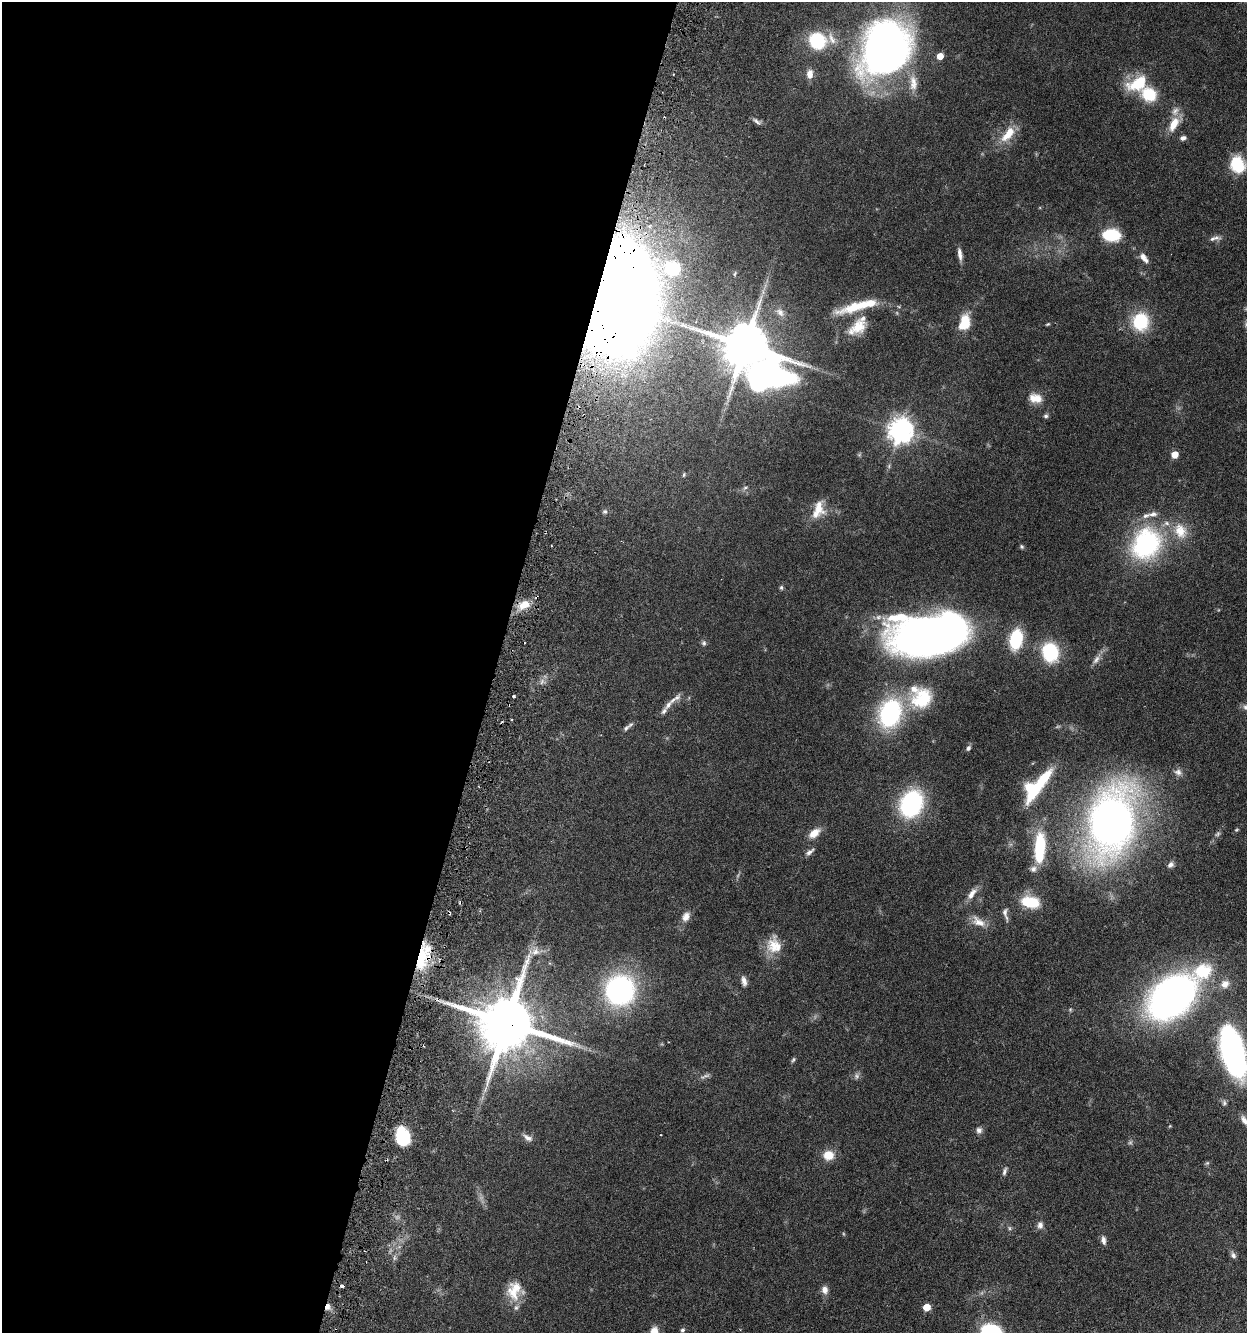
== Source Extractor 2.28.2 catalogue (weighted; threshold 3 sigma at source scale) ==
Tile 5 of 4 x 4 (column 1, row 2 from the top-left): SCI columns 316-1560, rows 2697-4027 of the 5510 x 5381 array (HDU 1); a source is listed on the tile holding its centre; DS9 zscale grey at full resolution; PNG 1249 x 1335 px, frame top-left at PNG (2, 2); no overlay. Shown black and unused: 40% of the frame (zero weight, under 3 of 6 exposures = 4% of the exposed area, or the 3 px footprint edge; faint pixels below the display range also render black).
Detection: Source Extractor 2.28.2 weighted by HDU 2 'WHT'; one run over the whole footprint, this tile lists its part. Background 0.0651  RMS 0.0032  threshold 0.0132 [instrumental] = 3 sigma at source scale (4.09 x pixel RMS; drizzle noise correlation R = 1.36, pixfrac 0.8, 0.05/0.05 arcsec/px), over >= 5 px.
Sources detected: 128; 7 too faint to see at this stretch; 4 inside a brighter object's white glare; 2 cosmic-ray / hot-pixel residue — not listed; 16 inside a brighter listed object's ellipse — not listed separately; the other 99 listed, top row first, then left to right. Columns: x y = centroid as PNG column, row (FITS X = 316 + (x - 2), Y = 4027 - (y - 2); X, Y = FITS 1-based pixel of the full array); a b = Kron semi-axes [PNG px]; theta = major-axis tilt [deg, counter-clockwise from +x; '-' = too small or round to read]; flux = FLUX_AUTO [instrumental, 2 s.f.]
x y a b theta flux
817 41 16 15 - 18
886 49 46 36 60 190
940 56 5 5 - 4.1
810 74 12 8 86 2.4
913 83 25 11 -86 4.5
1138 83 27 16 27 11
1149 94 13 12 - 11
757 121 13 5 -38 0.92
1174 124 21 10 61 4.7
1008 134 24 10 49 6.2
1183 138 7 5 19 1.1
1238 165 16 13 -67 12
1111 235 16 11 -3 13
1216 238 13 7 -4 1.4
960 254 16 5 -81 1.7
1144 258 16 7 -53 2.2
672 268 19 17 -18 14
612 298 60 43 -86 910
853 307 45 12 21 8.8
899 307 6 3 -19 0.35
780 312 13 9 -48 1.8
1141 321 18 16 88 16
965 322 18 11 76 7.4
1048 324 5 3 - 0.34
857 327 28 16 37 7
746 346 12 11 - 1700
771 376 53 27 -15 120
1035 398 18 12 -11 3.8
1046 416 7 5 31 0.66
901 431 8 8 - 300
1175 455 5 5 - 5.4
889 466 7 4 73 0.52
684 475 5 4 - 0.38
745 487 8 4 9 0.57
818 508 23 15 -83 5.1
605 511 6 6 - 0.64
1180 531 23 17 -65 7.1
1146 544 31 26 58 45
1022 547 6 5 - 0.5
781 587 6 5 - 0.52
524 605 15 10 23 4.7
899 617 61 35 -1 26
936 637 61 30 16 240
1016 639 17 10 78 19
704 643 8 6 -89 0.74
1050 652 14 12 -76 24
1096 660 14 7 56 1.7
542 682 9 3 69 0.7
514 696 3 3 - 0.9
922 699 29 24 41 14
668 705 16 7 50 2.1
1246 707 9 8 - 1.3
890 713 27 20 69 38
626 728 8 6 51 0.86
968 748 7 5 51 0.8
1178 772 11 9 -25 1.6
1035 790 33 14 56 14
911 803 20 16 64 45
1111 822 54 33 75 220
1236 830 7 4 31 0.39
814 833 16 9 37 3.4
1040 847 35 12 87 17
809 852 13 6 38 1.2
1170 865 8 6 43 1.1
972 894 18 8 54 2.5
1030 902 20 12 -11 9.3
1005 912 11 6 81 1.3
686 917 13 9 60 2.3
978 922 21 11 -32 3.5
773 945 23 18 78 5.8
535 952 11 9 7 2.3
421 955 26 18 -76 13
1202 971 22 18 16 13
744 981 12 6 -78 1.5
1225 984 12 11 - 2.6
620 990 21 20 - 73
1172 996 38 25 40 160
507 1023 17 15 -16 2600
1233 1051 49 20 -75 89
793 1060 7 5 60 0.52
485 1089 10 3 79 1
1224 1102 9 6 -83 0.82
1244 1120 14 7 -54 1.9
979 1130 8 8 - 1.2
402 1136 16 12 -75 17
528 1138 14 7 -29 1.5
828 1155 12 11 - 4.6
1207 1163 6 5 - 0.47
1004 1171 11 5 73 0.91
1040 1225 11 8 89 1.4
1009 1228 6 4 -89 0.5
1103 1240 11 6 -79 1.3
1233 1255 9 6 -59 0.94
514 1290 26 17 80 6.9
825 1290 10 8 -81 1.8
327 1307 8 5 66 1.5
926 1307 5 5 - 6.6
682 1330 6 5 - 0.56
992 1332 15 10 -25 38
Overlapping masked pixels (flux is a lower limit): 5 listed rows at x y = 612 298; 524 605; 421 955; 507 1023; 327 1307
Isophote crosses this tile's border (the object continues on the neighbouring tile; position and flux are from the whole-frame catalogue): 4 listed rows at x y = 1246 707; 1233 1051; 1244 1120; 992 1332